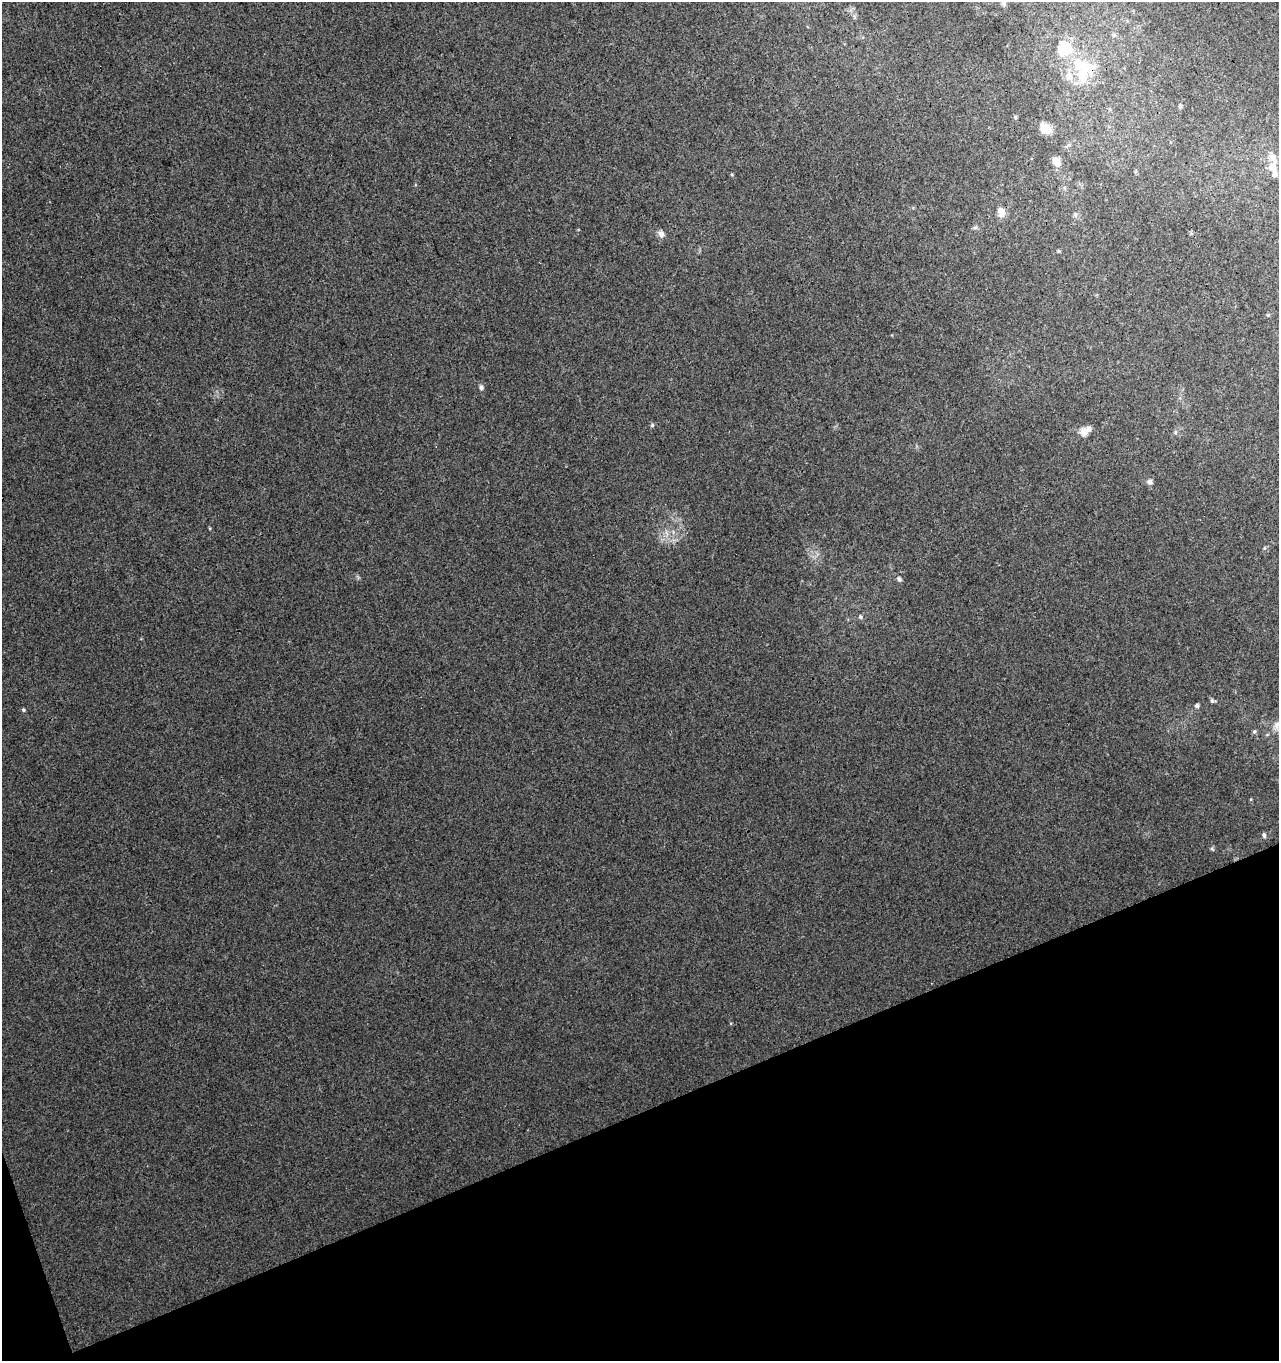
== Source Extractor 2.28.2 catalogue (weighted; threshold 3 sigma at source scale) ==
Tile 14 of 4 x 4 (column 2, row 4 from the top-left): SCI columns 1372-2648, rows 57-1415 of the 5351 x 5547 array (HDU 1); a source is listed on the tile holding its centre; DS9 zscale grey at full resolution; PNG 1281 x 1363 px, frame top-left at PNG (2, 2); no overlay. Shown black and unused: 19% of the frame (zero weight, under 3 of 4 exposures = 5% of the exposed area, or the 3 px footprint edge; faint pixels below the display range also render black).
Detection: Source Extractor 2.28.2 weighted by HDU 2 'WHT'; one run over the whole footprint, this tile lists its part. Background 0.0032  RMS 0.0034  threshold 0.0155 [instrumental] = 3 sigma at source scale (4.5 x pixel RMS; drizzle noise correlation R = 1.50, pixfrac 1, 0.0396/0.0396 arcsec/px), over >= 5 px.
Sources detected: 34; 1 inside a brighter object's white glare — not listed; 4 inside a brighter listed object's ellipse — not listed separately; the other 29 listed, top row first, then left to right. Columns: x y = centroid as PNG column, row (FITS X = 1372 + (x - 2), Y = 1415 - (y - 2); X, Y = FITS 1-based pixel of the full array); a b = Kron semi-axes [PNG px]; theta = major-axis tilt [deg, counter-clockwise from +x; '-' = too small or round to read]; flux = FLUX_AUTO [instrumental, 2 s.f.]
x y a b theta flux
1004 3 8 6 -80 0.81
1064 48 24 21 47 9.6
1084 69 40 21 73 15
1180 106 7 4 -81 0.49
1015 117 5 4 - 0.43
1046 129 12 10 -28 5.7
1056 162 12 9 -60 3.1
1272 167 19 12 77 4.1
732 175 5 3 - 0.33
1001 212 12 9 -75 2.5
975 228 7 4 2 0.6
661 234 10 8 -66 1.5
1058 251 6 3 71 0.35
1268 315 6 4 2 0.42
481 387 7 5 -89 0.82
652 425 5 4 - 0.6
1084 432 12 10 60 2.7
1175 432 6 5 - 0.6
1149 482 7 7 - 1.1
1264 548 6 4 89 0.43
899 579 7 5 -47 0.81
860 617 6 6 - 0.74
1212 701 6 5 - 0.75
1197 706 5 5 - 0.86
23 710 4 4 - 0.54
1277 726 14 11 87 2.8
1254 732 5 5 - 0.63
1264 835 7 5 -72 0.77
1212 849 6 4 -19 0.45
Overlapping masked pixels (flux is a lower limit): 1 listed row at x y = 1084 69
Isophote crosses this tile's border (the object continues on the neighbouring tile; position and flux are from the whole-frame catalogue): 2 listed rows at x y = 1004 3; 1277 726
Unlisted compact peaks at least as high as the median listed source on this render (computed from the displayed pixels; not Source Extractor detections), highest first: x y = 210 528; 1251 799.